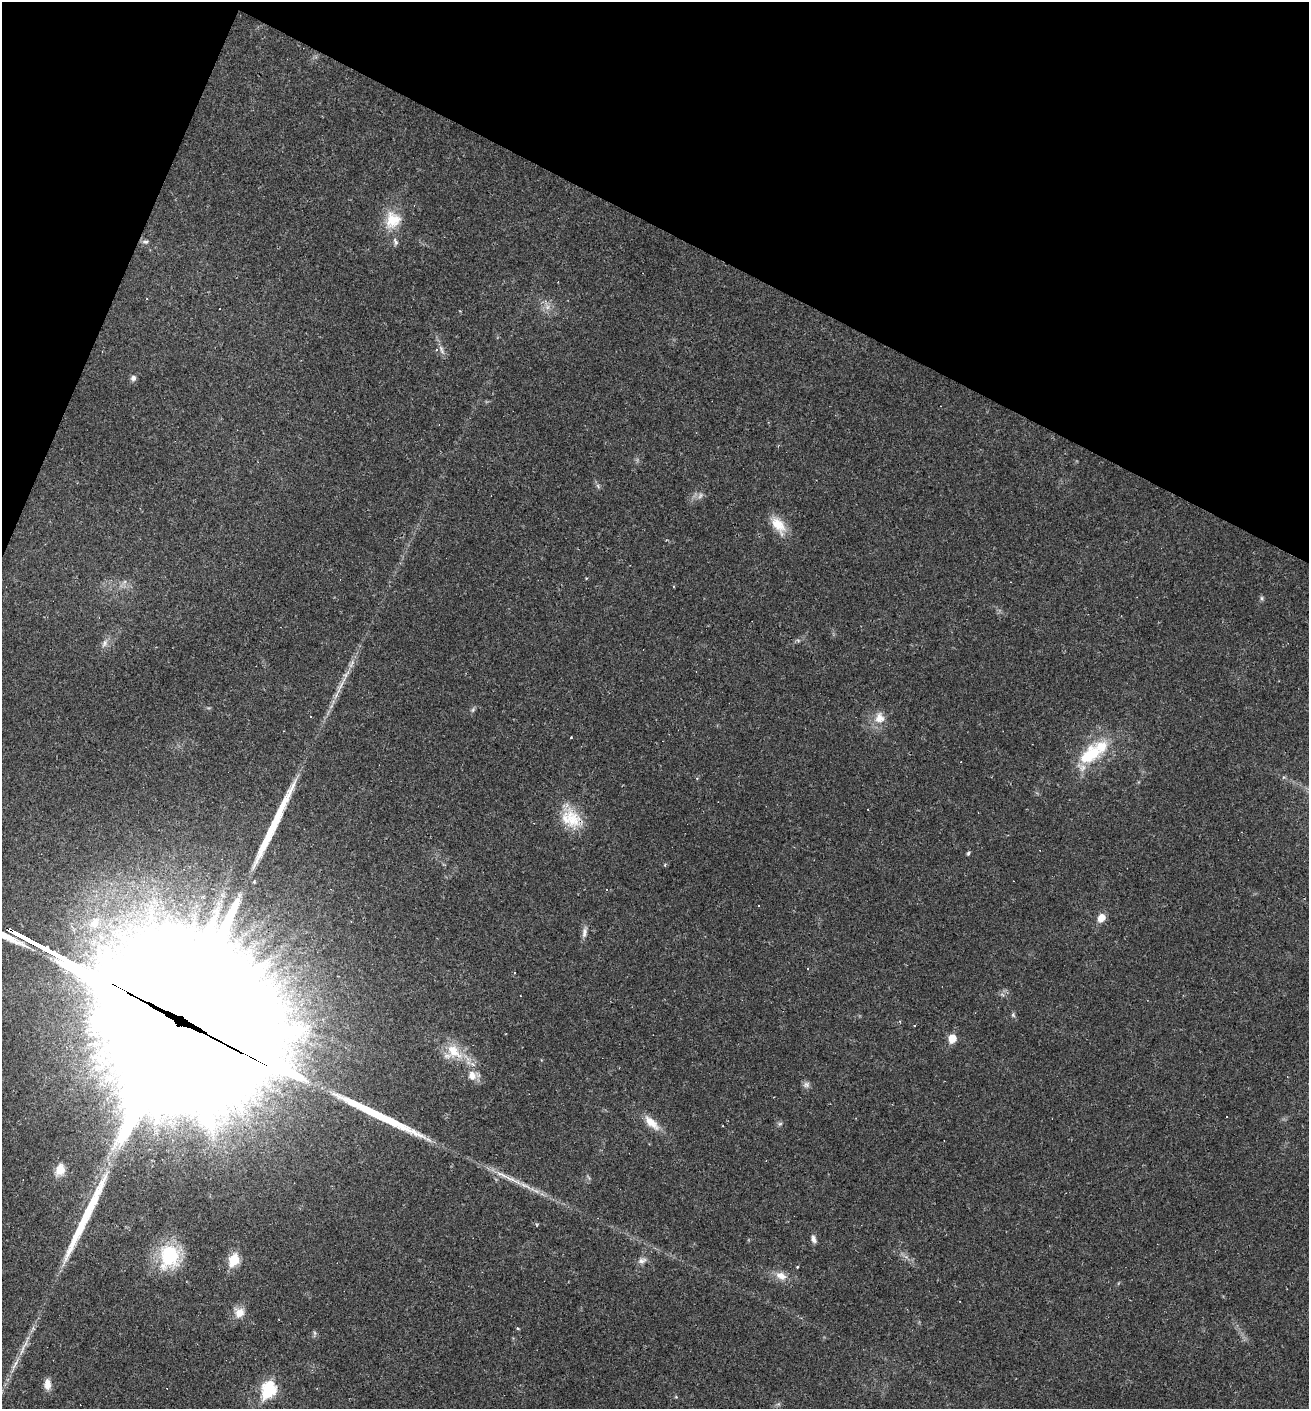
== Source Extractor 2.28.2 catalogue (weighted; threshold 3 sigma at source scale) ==
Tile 2 of 4 x 4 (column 2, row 1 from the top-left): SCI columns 1581-2887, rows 4222-5628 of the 5640 x 5628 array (HDU 1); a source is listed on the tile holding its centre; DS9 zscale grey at full resolution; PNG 1311 x 1411 px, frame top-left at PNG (2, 2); no overlay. Shown black and unused: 20% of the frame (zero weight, under 2 of 3 exposures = <1% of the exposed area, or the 3 px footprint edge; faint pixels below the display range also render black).
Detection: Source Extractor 2.28.2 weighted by HDU 2 'WHT'; one run over the whole footprint, this tile lists its part. Background 0.0331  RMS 0.0045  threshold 0.0202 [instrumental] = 3 sigma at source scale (4.5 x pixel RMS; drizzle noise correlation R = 1.50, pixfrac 1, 0.05/0.05 arcsec/px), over >= 5 px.
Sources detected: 61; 1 too faint to see at this stretch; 2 inside a brighter object's white glare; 5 cosmic-ray / hot-pixel residue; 5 long thin detections or spike segments (spike, bleed or trail) — not listed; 2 inside a brighter listed object's ellipse — not listed separately; the other 46 listed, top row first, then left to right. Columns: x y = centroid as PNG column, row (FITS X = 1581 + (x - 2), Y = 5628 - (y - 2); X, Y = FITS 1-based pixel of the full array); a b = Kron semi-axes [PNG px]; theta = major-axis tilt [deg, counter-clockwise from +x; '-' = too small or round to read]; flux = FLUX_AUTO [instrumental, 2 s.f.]
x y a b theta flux
393 220 24 21 72 12
146 242 8 5 0 1.1
441 349 14 5 -68 2
133 378 7 6 - 1.5
598 486 8 4 -54 0.88
700 496 10 5 63 1.3
778 525 27 14 -55 8.6
1262 598 6 5 - 0.85
105 643 12 7 64 2.2
341 685 19 4 60 3.2
473 710 7 5 47 0.83
310 716 3 2 - 0.31
879 718 16 14 87 5.6
571 737 3 2 - 0.83
1090 754 32 19 38 23
573 819 31 19 -69 14
968 853 5 4 - 0.8
665 865 4 4 - 0.61
254 882 4 3 - 0.7
180 905 3 3 - 0.89
759 906 2 2 - 0.36
1101 918 9 7 57 4.7
95 923 20 15 54 12
584 932 16 6 78 2.2
808 969 3 3 - 0.97
515 972 3 3 - 3.5
1013 1015 7 5 -69 0.81
175 1031 96 93 -85 25000
952 1038 6 5 - 9.9
454 1051 26 14 -44 12
472 1075 13 12 - 4.4
806 1085 9 8 - 1.6
651 1123 26 10 -45 6.3
780 1124 7 4 1 0.8
60 1169 14 11 72 6.1
813 1239 11 6 -74 1.7
169 1256 28 22 77 28
234 1260 6 6 - 29
642 1261 12 7 18 2.1
781 1276 15 10 -27 4.5
239 1313 14 13 - 4.8
518 1328 5 3 - 0.48
315 1333 7 4 -71 0.75
15 1364 22 4 60 3.3
47 1384 13 8 -89 3.6
269 1389 8 7 - 59
Overlapping masked pixels (flux is a lower limit): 2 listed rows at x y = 573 819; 175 1031